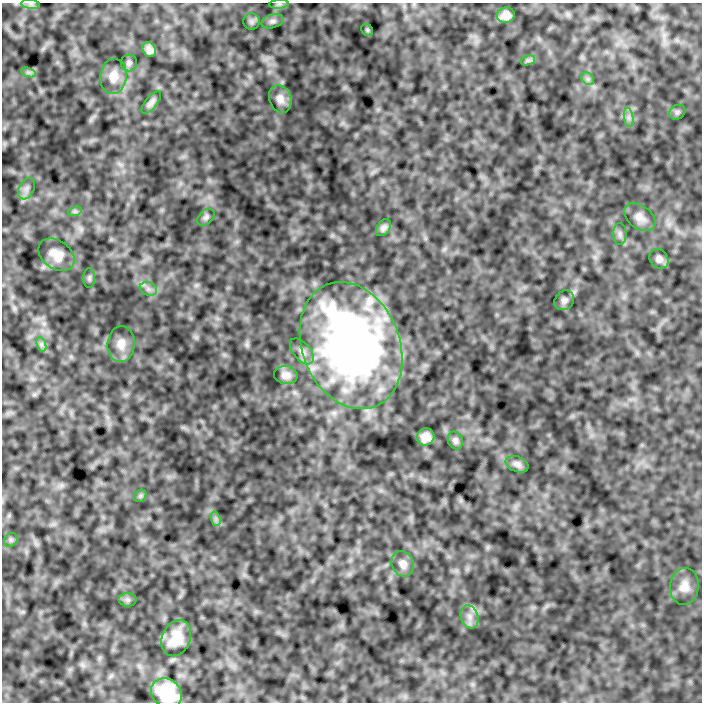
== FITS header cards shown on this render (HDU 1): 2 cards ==
NAXIS1  =                  700
NAXIS2  =                  700

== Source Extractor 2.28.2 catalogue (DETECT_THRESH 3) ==
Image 700 x 700 px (HDU 1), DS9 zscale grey, 1 PNG px = 1 image px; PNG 704 x 704 px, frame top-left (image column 1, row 700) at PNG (2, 3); each listed source drawn as its Kron ellipse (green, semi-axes under 4 px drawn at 4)
Background -1.41e-07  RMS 1.3e-06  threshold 3.87e-06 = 3 sigma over >= 5 px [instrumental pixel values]
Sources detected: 44; all 44 listed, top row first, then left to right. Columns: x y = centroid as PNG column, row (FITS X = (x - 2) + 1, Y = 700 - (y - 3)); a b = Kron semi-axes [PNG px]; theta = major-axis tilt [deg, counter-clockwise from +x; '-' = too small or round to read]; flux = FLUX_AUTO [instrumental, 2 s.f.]
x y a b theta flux
31 4 9 4 -8 2.5e-04
279 4 10 3 4 1.7e-04
506 15 9 7 8 8.0e-04
272 21 11 6 16 3.1e-04
251 22 8 8 - 2.5e-04
367 30 6 5 - 1.2e-04
149 50 8 6 -55 4.5e-04
528 60 7 4 18 2.2e-04
129 63 8 8 - 2.9e-04
28 72 7 4 -18 2.1e-04
113 76 18 13 83 1.2e-03
588 79 7 5 -45 2.4e-04
280 99 14 11 -72 6.8e-04
151 102 13 5 51 3.9e-04
677 112 8 7 - 2.4e-04
629 117 10 4 -82 3.3e-04
26 189 11 7 62 4.2e-04
75 211 7 4 18 1.8e-04
206 217 10 6 45 2.7e-04
640 217 17 11 -35 8.5e-04
383 228 9 6 53 3.5e-04
620 234 11 6 -90 3.3e-04
56 255 20 14 -36 1.2e-03
659 259 10 9 - 4.7e-04
89 278 10 6 90 2.1e-04
148 289 9 6 -21 3.7e-04
564 300 10 9 - 3.8e-04
41 344 7 4 -72 2.2e-04
121 344 18 13 85 1.1e-03
351 345 65 49 -68 5.3e-02
302 351 15 8 -49 5.9e-04
286 375 12 9 -10 6.2e-04
426 437 9 8 - 8.2e-04
455 440 9 7 -66 3.1e-04
517 464 12 7 -23 4.4e-04
140 496 7 5 45 1.9e-04
216 519 7 4 -72 2.5e-04
11 540 7 6 - 2.1e-04
403 564 13 10 -67 7.2e-04
684 586 18 14 85 1.0e-03
128 600 9 6 0 2.6e-04
470 617 12 8 -70 6.4e-04
176 638 18 14 66 1.8e-03
167 693 16 14 -39 3.7e-03
At the frame edge (FLAGS 8, measured only in part): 1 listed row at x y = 167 693